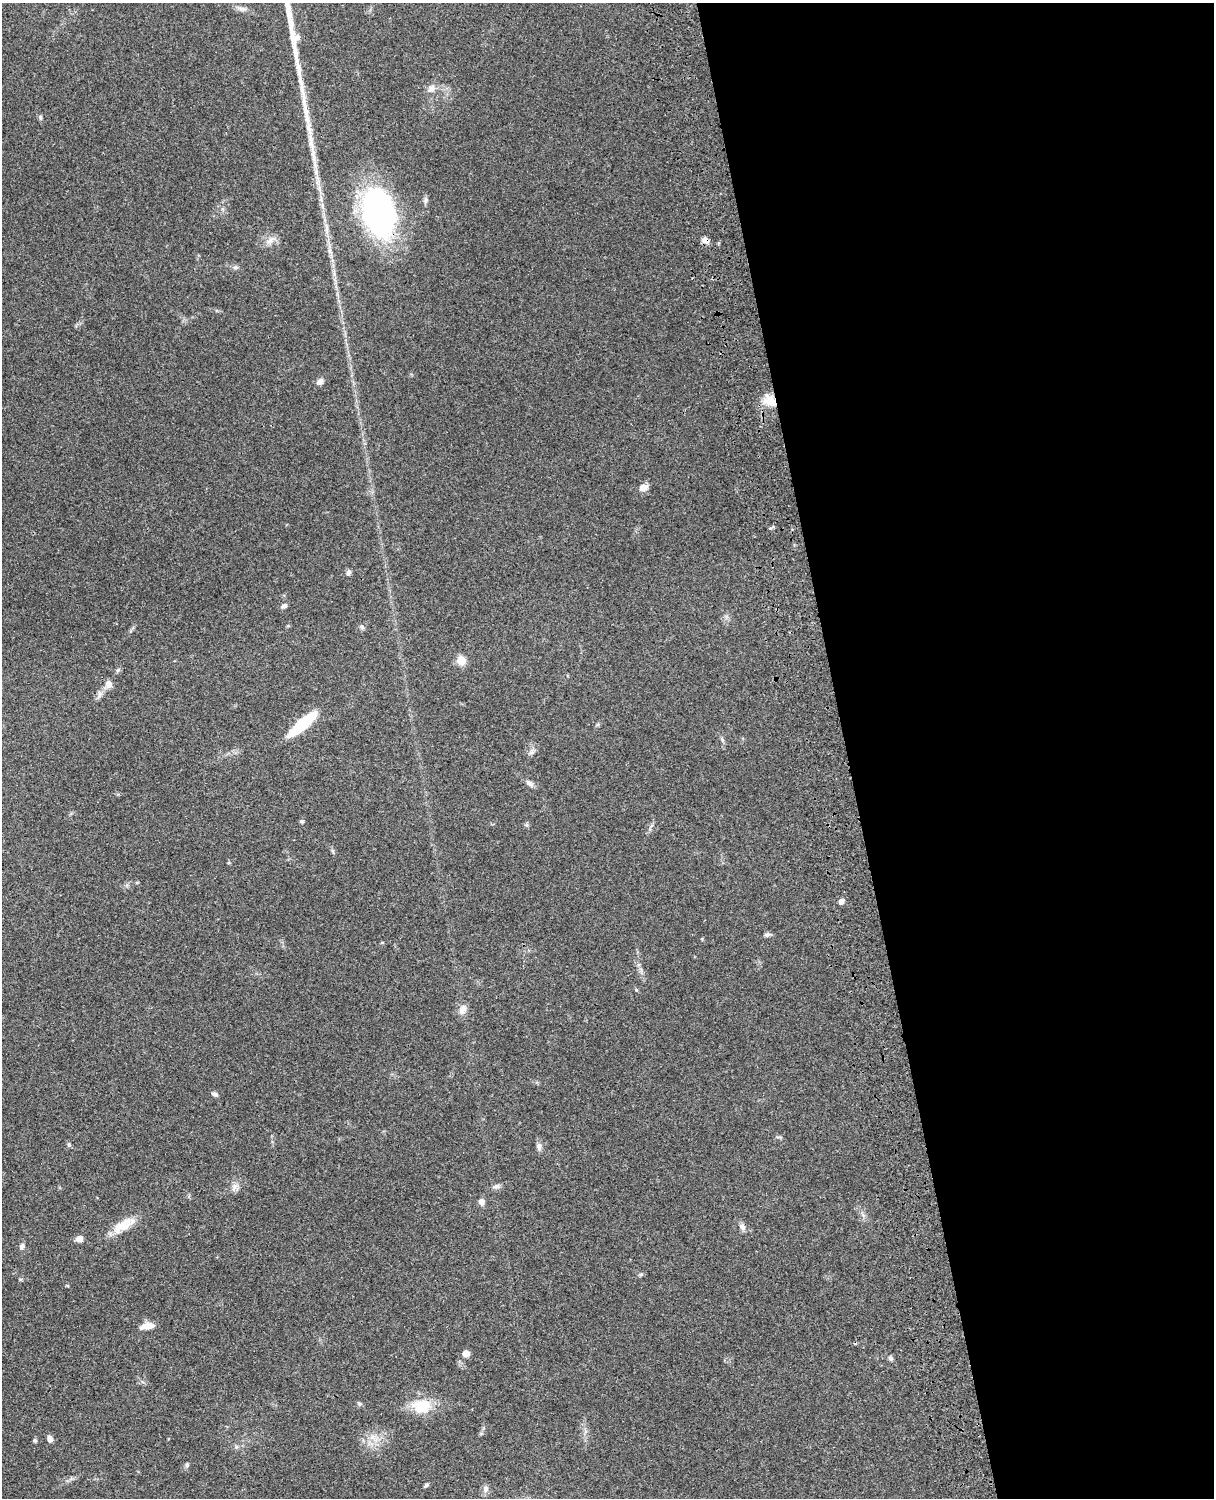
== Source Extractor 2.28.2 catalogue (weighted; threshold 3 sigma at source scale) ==
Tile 8 of 4 x 3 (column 4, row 2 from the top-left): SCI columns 3758-4969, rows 1772-3267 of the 5087 x 4926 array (HDU 1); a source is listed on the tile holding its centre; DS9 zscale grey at full resolution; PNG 1216 x 1500 px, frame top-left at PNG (2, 3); no overlay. Shown black and unused: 30% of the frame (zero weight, under 3 of 4 exposures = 6% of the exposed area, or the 3 px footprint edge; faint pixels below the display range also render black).
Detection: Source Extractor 2.28.2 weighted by HDU 2 'WHT'; one run over the whole footprint, this tile lists its part. Background 0.104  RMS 0.0065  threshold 0.0292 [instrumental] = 3 sigma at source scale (4.5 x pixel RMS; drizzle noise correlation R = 1.50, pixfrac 1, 0.05/0.05 arcsec/px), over >= 5 px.
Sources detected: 48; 1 cosmic-ray / hot-pixel residue — not listed; the other 47 listed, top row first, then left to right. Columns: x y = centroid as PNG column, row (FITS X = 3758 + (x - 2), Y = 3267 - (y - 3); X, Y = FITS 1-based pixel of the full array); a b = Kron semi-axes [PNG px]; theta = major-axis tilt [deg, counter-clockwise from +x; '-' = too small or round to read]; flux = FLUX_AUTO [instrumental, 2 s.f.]
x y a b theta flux
242 9 10 6 -13 2.4
431 89 11 9 34 3.7
40 117 7 4 -84 1.1
426 200 8 6 79 1.7
378 213 50 31 -77 150
270 240 12 7 44 3.7
706 240 8 6 -31 3.7
235 267 8 5 0 1.5
320 382 9 7 45 2.8
770 402 18 12 -13 9.9
643 487 9 7 23 4.6
348 573 7 5 58 1.7
284 606 8 5 25 2
362 627 7 6 - 1.4
461 660 5 5 - 23
109 684 10 8 59 3.8
302 724 32 9 41 33
722 740 9 3 -69 1.1
531 752 8 6 21 1.8
529 783 10 6 -38 2.5
302 821 5 4 - 1.2
527 825 6 4 -71 0.94
841 901 6 5 - 3.2
767 935 8 6 10 1.5
462 1009 13 9 65 4.3
215 1094 8 5 -17 1.5
69 1144 6 5 - 1
539 1146 10 7 -79 2.5
496 1186 10 6 16 2.1
234 1187 13 5 56 2.9
482 1202 9 7 -53 2.4
123 1225 29 13 33 13
743 1227 10 7 -70 2.4
80 1239 5 5 - 7
22 1246 7 6 - 1.8
147 1326 16 7 10 6.6
466 1353 8 7 - 3.6
891 1358 7 5 -70 1.2
359 1404 6 5 - 1.1
422 1406 27 19 1 18
50 1439 8 6 -76 2.6
375 1439 7 4 -19 2.3
35 1441 6 5 - 1
236 1447 6 4 46 1.1
187 1465 6 5 - 1.2
426 1485 6 4 35 1.1
485 1489 10 8 81 2.5
Overlapping masked pixels (flux is a lower limit): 4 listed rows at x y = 378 213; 706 240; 770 402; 109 684
Unlisted compact peaks at least as high as the median listed source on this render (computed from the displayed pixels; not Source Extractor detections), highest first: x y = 636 990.